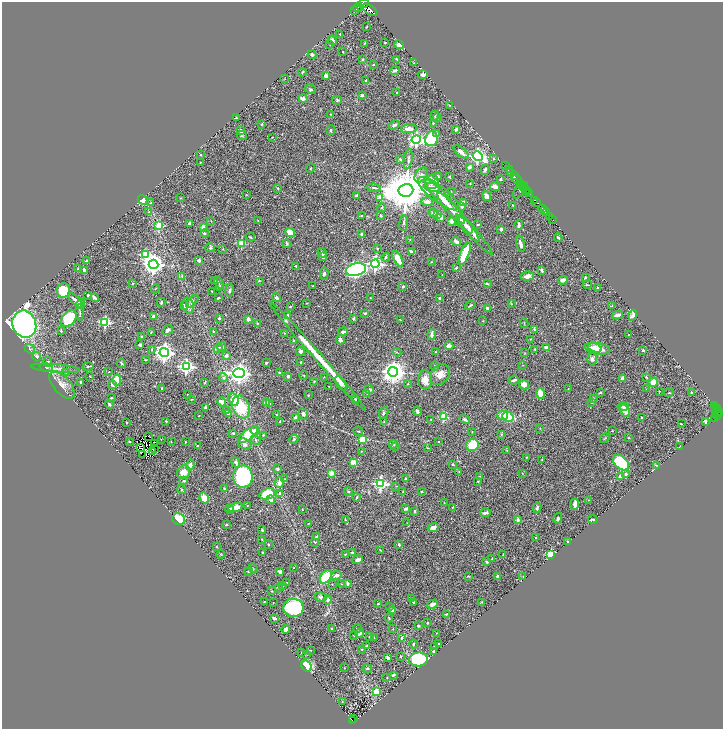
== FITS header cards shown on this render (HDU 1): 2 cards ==
NAXIS1  =                 1442
NAXIS2  =                 1454

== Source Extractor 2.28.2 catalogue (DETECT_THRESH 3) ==
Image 1442 x 1454 px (HDU 1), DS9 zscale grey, zoomed out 1/2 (1 PNG px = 2 x 2 image px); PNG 725 x 731 px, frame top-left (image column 2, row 1454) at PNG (2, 2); each listed source drawn as its Kron ellipse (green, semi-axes under 4 px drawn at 4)
Background 0.71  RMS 0.014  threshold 0.0435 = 3 sigma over >= 5 px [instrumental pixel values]
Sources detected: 588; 47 cannot appear on this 1/2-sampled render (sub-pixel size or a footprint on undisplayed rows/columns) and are neither listed nor drawn; of the other 541, the 500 brightest by FLUX_AUTO listed and drawn (41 fainter detections omitted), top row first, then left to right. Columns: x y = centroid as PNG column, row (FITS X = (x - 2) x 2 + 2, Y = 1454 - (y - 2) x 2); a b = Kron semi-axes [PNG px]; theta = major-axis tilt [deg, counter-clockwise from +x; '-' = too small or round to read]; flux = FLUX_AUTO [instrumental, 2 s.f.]
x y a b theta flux
364 4 5 4 - 370
358 7 5 4 - 380
370 10 9 4 -34 750
355 11 2 2 - 150
366 27 2 2 - 1.5
340 34 2 2 - 2.4
332 40 5 3 - 9.2
364 43 4 2 - 1.9
385 43 2 2 - 2.5
330 44 3 2 - 1.4
399 45 5 4 - 12
342 51 2 1 - 1.2
312 55 4 4 - 5
362 59 3 2 - 2.2
397 59 4 2 - 2.7
414 63 2 2 - 1.2
373 65 2 2 - 4.5
395 70 5 3 - 6.8
302 72 4 3 - 2.7
326 75 3 3 - 7.9
423 75 5 3 - 8.1
285 79 3 2 - 1.2
366 80 2 2 - 5.1
311 89 6 4 -30 4.6
397 93 2 2 - 9.1
362 95 4 3 - 3.5
303 98 4 3 - 13
337 100 5 4 - 3.3
449 105 3 3 - 1.8
331 114 3 3 - 1.9
435 116 5 3 - 3
236 118 3 2 - 2
437 118 4 3 - 2.5
433 123 3 2 - 2.3
262 124 3 3 - 2.7
394 125 6 3 20 4.5
409 129 8 4 5 17
456 129 3 3 - 7.8
331 130 5 3 - 2.8
241 131 3 3 - 16
436 133 3 3 - 2.6
242 136 5 3 - 3.3
272 137 2 1 - 1.1
416 139 5 4 - 490
431 139 8 6 79 110
461 152 9 3 -40 16
201 155 2 2 - 2.4
478 156 5 4 - 630
408 159 10 3 82 5.4
493 159 3 2 - 1.7
401 160 3 2 - 3.4
200 162 2 2 - 1.1
506 166 2 1 - 36
469 167 3 3 - 10
310 168 4 2 - 1.6
485 170 5 3 - 6.5
509 170 3 1 - 8.7
511 172 2 2 - 16
421 175 8 5 51 10
438 176 4 2 - 2.9
514 176 2 1 - 27
449 177 2 2 - 7.6
500 179 3 3 - 2.1
517 179 5 2 - 250
432 182 7 6 - 29
470 183 3 2 - 1.9
521 184 2 1 - 22
522 186 3 1 - 24
495 187 5 3 - 17
523 187 2 2 - 110
277 188 3 3 - 2.9
374 188 7 3 -7 4.3
432 188 8 4 -13 21
406 190 7 6 - 14000
520 190 10 5 49 9.2
526 190 2 2 - 250
451 191 3 2 - 1.8
528 192 2 1 - 38
529 193 2 1 - 34
438 194 25 8 -37 37
246 195 2 2 - 1.5
356 195 3 2 - 2.9
487 196 5 3 - 13
380 197 4 3 - 20
180 198 3 2 - 1.6
142 200 5 4 - 30
534 200 3 2 - 300
445 201 29 5 -48 33
427 202 6 4 -1 12
537 202 3 1 - 160
151 203 3 2 - 1.2
463 203 4 4 - 15
513 205 3 2 - 2.2
462 206 2 2 - 20
382 207 4 3 - 2.2
542 209 2 2 - 160
544 210 2 1 - 83
149 211 3 2 - 1.4
433 213 4 4 - 6.4
546 213 2 1 - 27
437 215 4 3 - 3.3
361 216 3 3 - 2.1
381 216 2 2 - 3.6
549 216 3 2 - 88
441 217 4 3 - 30
458 217 31 5 -50 44
552 220 3 1 - 24
211 221 2 2 - 1.2
258 221 2 2 - 1.6
451 221 4 3 - 15
189 223 4 3 - 6.1
404 223 8 3 85 4
466 225 9 5 -50 10
477 225 3 2 - 1.9
519 225 4 2 - 7.4
159 226 3 3 - 97
203 227 4 3 - 11
501 229 3 2 - 9.7
290 232 5 4 - 44
205 233 4 3 - 3.1
362 234 3 3 - 11
474 234 26 4 -48 16
250 237 5 3 - 2.2
558 238 4 2 - 5.9
410 239 2 2 - 1.2
456 242 5 3 - 16
241 243 3 3 - 110
287 244 5 4 - 3.5
520 244 8 3 -76 13
210 248 5 4 - 5.9
223 249 3 2 - 1.4
377 249 2 2 - 2
411 252 4 2 - 12
322 253 5 3 - 5.3
465 253 12 4 69 88
145 255 4 3 - 180
323 257 3 3 - 14
386 257 4 3 - 3.4
398 259 8 3 -62 36
87 261 4 3 - 4.6
199 261 4 3 - 7.7
432 262 2 2 - 2.3
153 264 5 4 - 2000
375 264 4 4 - 570
296 266 3 3 - 2.4
78 268 3 3 - 2.4
456 268 3 2 - 2.9
356 270 10 6 13 900
542 270 3 2 - 5
84 271 4 3 - 13
324 274 6 4 86 5.2
442 275 2 2 - 1.2
182 276 3 3 - 2.8
527 276 7 4 6 19
585 278 3 2 - 3.5
214 280 2 2 - 1.8
563 280 5 3 - 19
259 281 3 2 - 1.6
219 283 6 2 -66 2.6
133 284 2 2 - 2.2
487 284 4 3 - 3.1
587 285 4 2 - 2
220 286 3 2 - 1.4
313 286 2 2 - 1.8
403 286 3 3 - 5
598 288 3 3 - 2.4
155 289 5 2 - 1.6
63 290 7 6 - 85
230 290 6 3 83 4.2
212 292 3 2 - 1.8
88 295 3 3 - 5
95 298 4 3 - 7.2
218 298 4 2 - 2.2
276 298 5 3 - 6.7
370 298 2 2 - 1.1
439 298 2 2 - 6.1
75 300 9 4 -45 18
192 301 8 4 47 7.1
161 302 4 2 - 3.1
306 303 3 2 - 2.1
511 303 4 2 - 1.8
80 304 5 4 - 13
470 305 5 2 - 4.7
184 306 4 3 - 3.4
188 306 8 5 -76 12
290 306 3 2 - 2.1
612 306 3 2 - 1.3
487 308 4 2 - 5.2
80 312 8 2 -87 3.8
365 313 4 3 - 4.8
288 315 3 2 - 2.2
618 315 5 3 - 13
633 315 5 4 - 21
153 316 3 3 - 10
69 318 9 6 47 170
219 318 2 2 - 3.8
248 319 3 3 - 13
353 319 3 2 - 2.7
400 320 3 2 - 1.2
483 321 3 1 - 1.1
105 322 3 3 - 290
257 323 3 2 - 2.1
524 323 5 2 - 2.1
24 324 14 11 -70 1800
534 329 4 2 - 3.1
168 330 6 3 32 5.3
61 331 3 3 - 3.2
213 331 2 2 - 1.5
151 332 3 2 - 1.6
343 332 5 3 - 7.3
284 333 3 2 - 1.4
432 334 5 3 - 10
629 335 2 2 - 2.9
142 337 2 2 - 9.7
530 339 2 2 - 1.1
340 340 4 3 - 13
294 341 2 2 - 2.3
140 345 3 3 - 5.4
449 346 4 3 - 15
222 347 4 4 - 8
546 347 2 2 - 31
218 348 5 4 - 4.9
595 348 7 3 -19 16
30 349 5 3 - 3.3
152 349 3 2 - 1.4
535 349 3 2 - 1.9
597 349 13 5 -10 46
643 350 3 2 - 3.1
301 351 5 4 - 7.1
397 352 4 3 - 2.4
436 352 3 3 - 2.1
164 353 4 4 - 1300
524 353 3 2 - 1.5
226 356 4 3 - 7.2
37 357 5 3 - 10
318 357 72 4 -48 77
592 359 6 4 89 9.1
145 360 3 2 - 1.4
48 362 5 4 - 5.2
266 362 4 2 - 2.7
301 362 3 2 - 3.2
122 364 4 2 - 2.9
523 365 3 2 - 1.2
88 366 5 2 - 2.8
435 366 5 3 - 3.1
186 367 4 4 - 610
46 368 7 3 -12 3.7
56 368 24 3 -5 16
109 372 2 2 - 1.4
393 372 5 5 - 2600
66 373 4 2 - 1.4
239 373 5 4 - 1800
279 373 2 2 - 5.7
440 374 11 8 48 25
304 375 4 2 - 1.7
90 376 3 2 - 1.1
288 376 3 2 - 6.5
223 377 4 4 - 4.1
324 377 2 2 - 1.1
646 377 4 2 - 2.4
623 378 3 3 - 13
117 380 5 4 - 57
425 380 9 7 -89 26
514 380 5 2 - 6.6
81 382 3 2 - 5
205 382 3 1 - 1.7
314 382 2 2 - 1.7
653 382 5 4 - 23
341 383 8 4 -59 10
113 384 4 3 - 25
408 384 2 2 - 1.8
62 385 17 8 -50 23
524 385 5 4 - 16
329 387 2 1 - 1.5
162 388 2 2 - 8.1
568 389 2 2 - 1.4
646 389 2 2 - 1.1
369 390 5 3 - 5.5
659 391 3 2 - 1
367 393 3 2 - 1.3
540 393 5 4 - 40
601 393 3 3 - 2.6
669 393 4 3 - 2.2
691 393 3 2 - 3.5
187 395 2 2 - 1.2
308 395 3 2 - 1.5
111 398 3 2 - 2.2
593 398 3 3 - 2.1
191 399 3 2 - 1.3
355 399 3 2 - 3
234 400 6 5 - 40
222 402 5 3 - 19
266 403 2 2 - 39
591 403 2 2 - 6.3
109 404 4 2 - 4.3
270 404 3 3 - 3.9
714 405 3 2 - 66
205 407 3 2 - 3.2
241 407 12 8 -69 91
623 407 5 3 - 7.5
716 407 2 2 - 44
717 409 2 1 - 99
625 410 7 4 -60 29
716 410 2 2 - 38
226 411 4 2 - 2.6
417 411 4 3 - 6.3
384 413 6 4 62 4.9
720 413 3 2 - 400
228 414 3 3 - 6.7
276 414 4 3 - 2.1
303 414 6 4 -67 8.9
717 414 6 1 72 140
503 415 5 5 - 19
715 415 2 1 - 64
199 416 2 1 - 1.1
295 417 2 2 - 7.5
443 417 3 3 - 150
508 417 6 5 - 99
642 418 2 2 - 2.7
715 418 3 2 - 34
465 419 5 3 - 7.2
431 420 2 1 - 1.5
166 421 3 2 - 2.6
705 421 4 3 - 6.8
127 422 3 2 - 1.4
280 422 2 2 - 1.8
384 422 3 2 - 1.9
681 424 2 1 - 1.6
540 428 2 2 - 1.1
255 430 5 4 - 11
358 431 5 3 - 3
612 431 2 2 - 1.8
472 432 2 2 - 1
233 433 4 3 - 4.1
501 434 3 3 - 2.2
248 435 11 5 36 100
263 435 3 2 - 1.8
148 436 2 1 - 1
605 438 5 2 - 2.2
628 438 3 2 - 2.2
161 439 2 2 - 1
294 439 5 3 - 4.4
256 440 5 4 - 4.6
362 440 4 3 - 66
129 441 2 2 - 5.1
438 441 2 2 - 2.3
171 442 2 1 - 1.1
185 442 3 2 - 1.5
154 444 2 1 - 1.6
245 444 7 5 -28 8.8
393 445 4 3 - 3.6
472 445 6 6 - 85
198 446 2 1 - 1
396 447 3 2 - 1.2
680 447 4 1 - 1.7
141 448 2 1 - 3.1
154 448 2 1 - 1.1
427 448 3 2 - 1.2
152 451 2 1 - 2.3
361 451 3 3 - 1.9
507 451 4 3 - 2.3
143 454 3 1 - 1.5
526 457 3 2 - 1.3
542 459 4 2 - 1.7
236 462 5 4 - 8.3
353 462 3 2 - 61
621 463 9 6 -42 210
453 464 3 2 - 3
190 465 5 3 - 12
656 465 4 3 - 1.8
278 469 4 3 - 4.7
459 471 2 2 - 1.1
184 472 7 6 - 26
331 473 3 3 - 30
522 473 3 2 - 1.7
626 474 3 2 - 8
479 476 4 3 - 2.8
243 477 11 9 90 270
621 477 4 3 - 11
406 478 2 2 - 5.1
285 479 4 2 - 1.7
184 481 3 3 - 3.1
478 481 3 3 - 2.1
279 482 6 3 83 21
380 484 4 4 - 450
396 486 3 2 - 1.1
224 489 3 2 - 2.3
182 490 5 3 - 4.4
348 492 4 3 - 3.1
403 492 2 2 - 1.2
421 492 3 3 - 2.1
280 493 3 3 - 5.5
267 494 8 5 20 92
357 497 4 2 - 2.4
204 498 5 4 - 26
271 500 4 4 - 7.8
588 500 2 2 - 1.1
444 503 2 2 - 1.7
575 504 5 3 - 12
248 505 2 1 - 1.4
453 507 3 2 - 1.2
235 508 7 4 19 28
537 508 5 3 - 5
230 509 5 3 - 7.9
302 509 2 2 - 1.4
406 509 4 3 - 6.9
414 511 3 3 - 4
485 513 5 3 - 7.9
558 518 5 3 - 5.6
178 519 6 5 - 65
593 519 5 2 - 4.2
345 520 4 3 - 2.3
518 520 2 2 - 27
308 523 3 2 - 1.1
407 523 3 2 - 1.2
226 525 3 3 - 2.6
433 528 5 3 - 11
262 530 2 2 - 3.4
316 537 3 3 - 2.7
536 537 2 2 - 2.7
262 539 2 1 - 1.2
567 541 3 2 - 1.7
315 542 4 3 - 2.6
269 545 2 2 - 1.6
399 545 3 2 - 3
217 547 3 2 - 1.8
380 550 3 2 - 1.3
263 552 2 2 - 2.1
352 552 3 2 - 4.5
221 554 4 3 - 2
345 554 2 2 - 1.2
503 555 3 2 - 2.2
550 555 3 3 - 180
492 559 2 2 - 1.1
358 560 5 3 - 11
487 562 2 2 - 8.8
253 568 5 3 - 3.5
294 568 2 2 - 1
248 571 4 3 - 2.9
280 572 4 3 - 5.5
336 575 5 3 - 11
468 576 4 2 - 1.9
498 576 3 2 - 7.1
326 577 8 5 53 87
523 577 2 1 - 1.2
286 583 2 2 - 3.7
347 583 3 2 - 5.6
332 584 3 2 - 1.4
342 584 3 2 - 1.2
283 585 3 2 - 3
279 588 4 2 - 4.3
272 591 3 2 - 1.6
320 597 6 4 -9 5.8
412 598 4 2 - 2.7
328 600 4 3 - 7.7
264 602 3 2 - 1.4
414 602 2 2 - 5.9
482 602 3 2 - 1.9
273 603 2 1 - 1.3
378 603 2 2 - 3.1
433 604 5 3 - 10
390 607 3 2 - 1.5
293 608 10 9 - 260
392 610 3 3 - 15
446 614 3 2 - 2.5
274 618 4 2 - 5.8
389 618 4 3 - 3.1
427 623 4 2 - 2.4
418 626 3 3 - 5.1
357 628 4 3 - 3.1
286 629 4 3 - 9.6
332 629 3 3 - 2.9
393 629 3 1 - 1
360 633 5 3 - 14
437 633 2 1 - 1.1
354 635 2 2 - 1.6
370 636 3 2 - 1.9
374 637 3 2 - 1.3
401 638 4 2 - 3.6
413 644 4 3 - 3
439 644 2 2 - 1.4
366 646 3 2 - 2.4
435 647 2 2 - 3.2
362 649 3 2 - 1.7
310 650 3 2 - 1.6
434 651 2 2 - 3.4
301 653 2 1 - 1.7
307 654 2 2 - 1.4
388 657 4 3 - 5.5
401 657 3 1 - 1.6
418 659 9 7 5 230
306 666 6 5 - 190
345 668 2 2 - 1.1
367 669 4 2 - 3.1
393 675 4 2 - 4
387 678 2 2 - 1.8
376 691 3 3 - 78
342 702 3 2 - 1.3
354 719 2 1 - 5.2
352 720 3 1 - 36
At the frame edge (FLAGS 8, measured only in part): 1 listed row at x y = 364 4
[41 fainter detections neither listed nor drawn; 47 sub-pixel or undisplayed-footprint detections neither listed nor drawn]